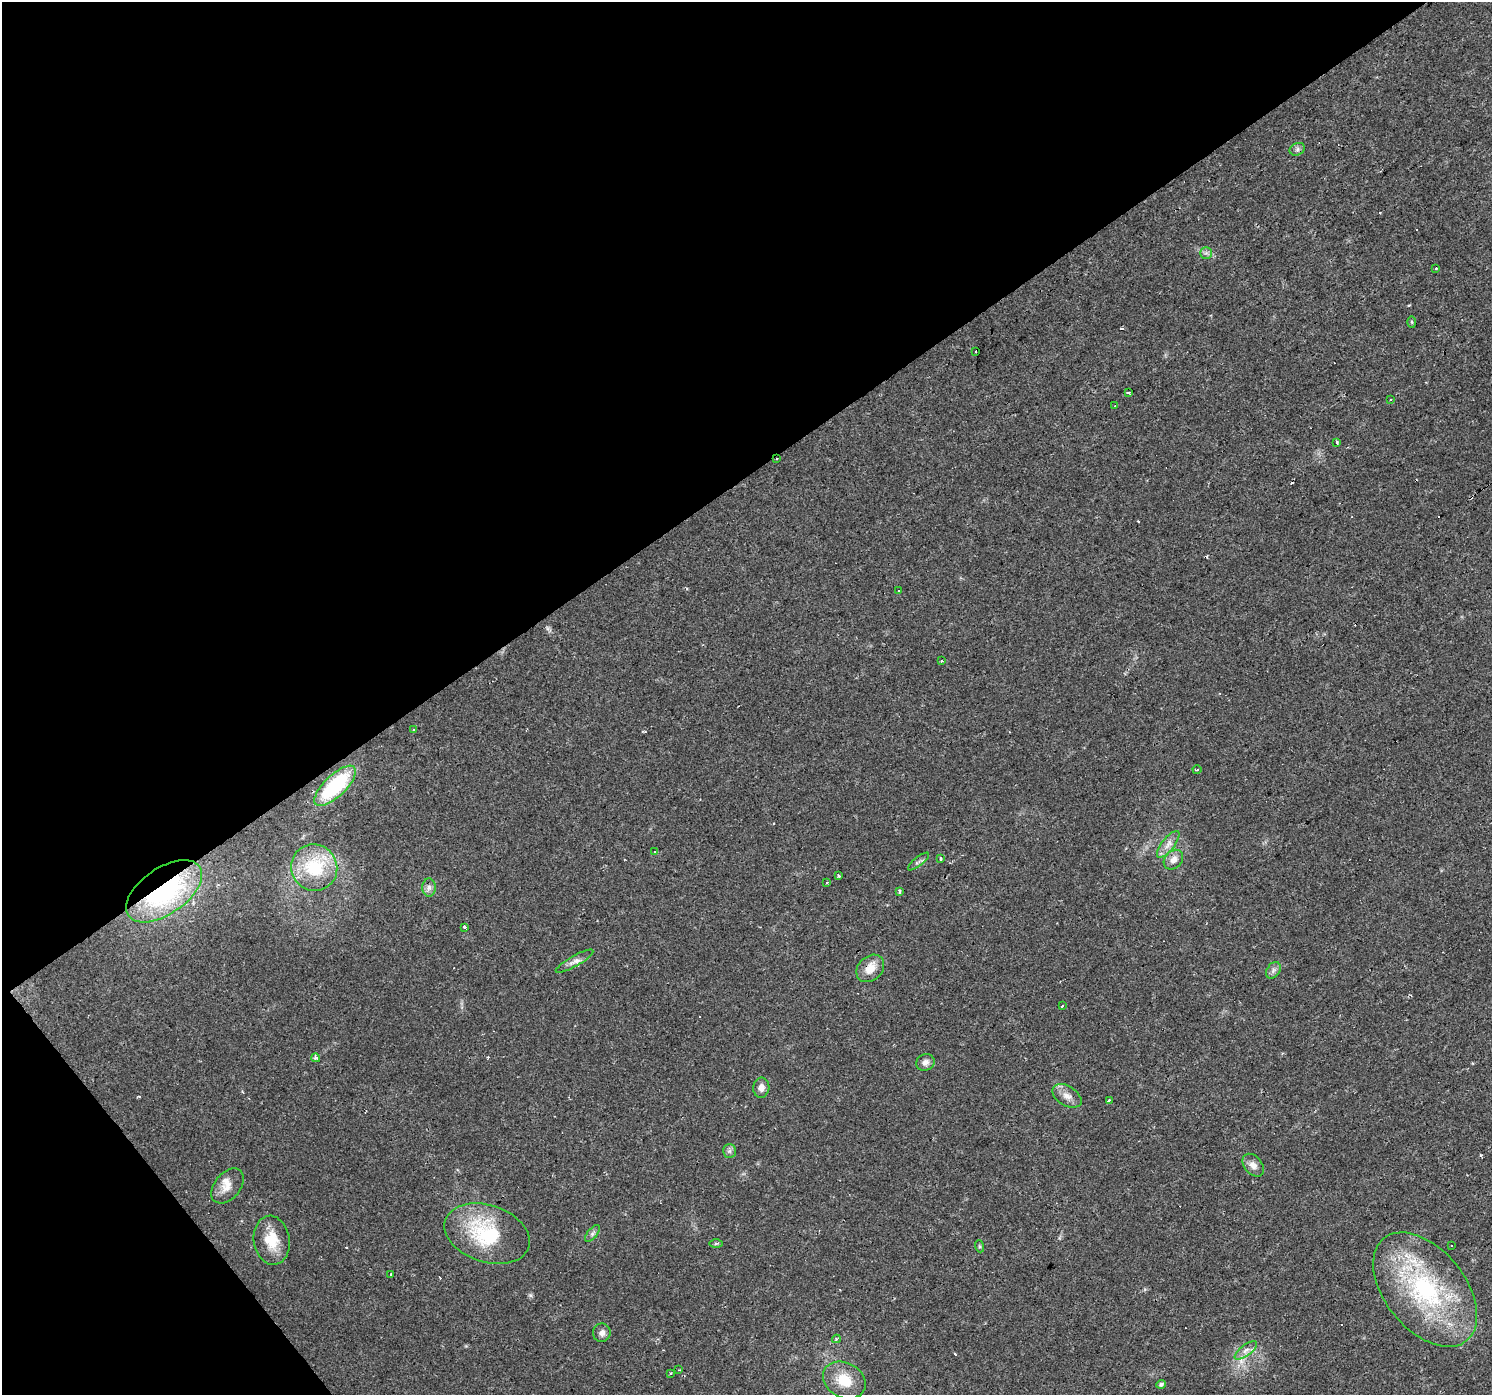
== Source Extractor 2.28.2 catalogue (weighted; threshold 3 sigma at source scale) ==
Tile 5 of 4 x 4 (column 1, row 2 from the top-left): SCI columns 2-1491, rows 2979-4371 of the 5959 x 5893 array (HDU 1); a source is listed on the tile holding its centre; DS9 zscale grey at full resolution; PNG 1494 x 1397 px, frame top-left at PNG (2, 2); each listed source drawn as its Kron ellipse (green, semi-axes under 4 px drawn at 4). Shown black and unused: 37% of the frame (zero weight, under 2 of 3 exposures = <1% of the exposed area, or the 3 px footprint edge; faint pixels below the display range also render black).
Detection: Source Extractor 2.28.2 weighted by HDU 2 'WHT'; one run over the whole footprint, this tile lists its part. Background 0.0205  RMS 0.0033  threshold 0.0149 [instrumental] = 3 sigma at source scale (4.5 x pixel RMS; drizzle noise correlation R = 1.50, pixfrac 1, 0.0396/0.0396 arcsec/px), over >= 5 px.
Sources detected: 68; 13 cosmic-ray / hot-pixel residue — neither listed nor drawn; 1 inside a brighter listed object's ellipse — not listed separately; the other 54 listed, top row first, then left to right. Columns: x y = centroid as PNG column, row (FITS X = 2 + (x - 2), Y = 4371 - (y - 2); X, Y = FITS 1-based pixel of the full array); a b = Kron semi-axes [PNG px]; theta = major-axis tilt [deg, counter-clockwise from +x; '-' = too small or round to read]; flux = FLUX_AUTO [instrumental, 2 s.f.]
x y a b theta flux
1297 149 8 6 23 0.94
1206 253 6 5 - 0.78
1436 268 3 2 - 0.66
1412 322 6 4 -88 0.45
975 351 3 3 - 0.8
1128 392 3 3 - 1.6
1391 399 3 2 - 0.37
1115 406 3 3 - 0.83
1336 443 3 3 - 2
777 459 2 2 - 0.26
898 590 3 3 - 0.74
942 661 3 3 - 0.52
414 730 4 3 - 0.33
1197 770 4 2 - 0.39
335 786 26 10 44 28
1168 844 16 6 52 2.3
654 851 3 3 - 0.6
940 858 4 3 - 0.39
1173 860 11 8 47 2.5
918 861 13 4 39 0.93
314 868 23 23 - 18
839 876 4 3 - 0.78
826 882 3 2 - 0.54
429 887 9 7 -90 1.4
164 891 43 23 35 58
900 891 4 3 - 3.8
465 927 4 3 - 2.4
575 961 21 5 30 1.9
870 968 15 12 43 4.5
1273 970 9 6 58 1.2
1062 1006 3 3 - 1.2
316 1058 4 4 - 0.85
925 1062 9 8 - 1.5
761 1088 10 8 85 2.1
1067 1096 16 9 -32 2.8
1109 1101 4 3 - 1.1
729 1151 7 6 - 0.91
1253 1165 13 8 -50 2.1
227 1186 20 13 50 3.8
592 1233 10 5 51 0.98
487 1234 44 28 -18 27
272 1240 24 18 -81 8.1
716 1243 7 4 1 0.5
1451 1245 3 2 - 0.51
979 1246 6 4 -71 0.44
391 1275 3 3 - 0.87
1425 1290 66 40 -51 53
602 1333 9 8 - 1.6
836 1339 4 3 - 0.58
1246 1350 13 5 36 1.8
679 1370 3 2 - 0.31
670 1373 3 2 - 0.57
844 1380 22 17 -29 8.5
1161 1384 5 4 - 0.81
Overlapping masked pixels (flux is a lower limit): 6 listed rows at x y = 777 459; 335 786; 164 891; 870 968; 487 1234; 1425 1290
Unlisted compact peaks at least as high as the median listed source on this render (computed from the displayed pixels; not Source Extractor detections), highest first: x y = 1481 1155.